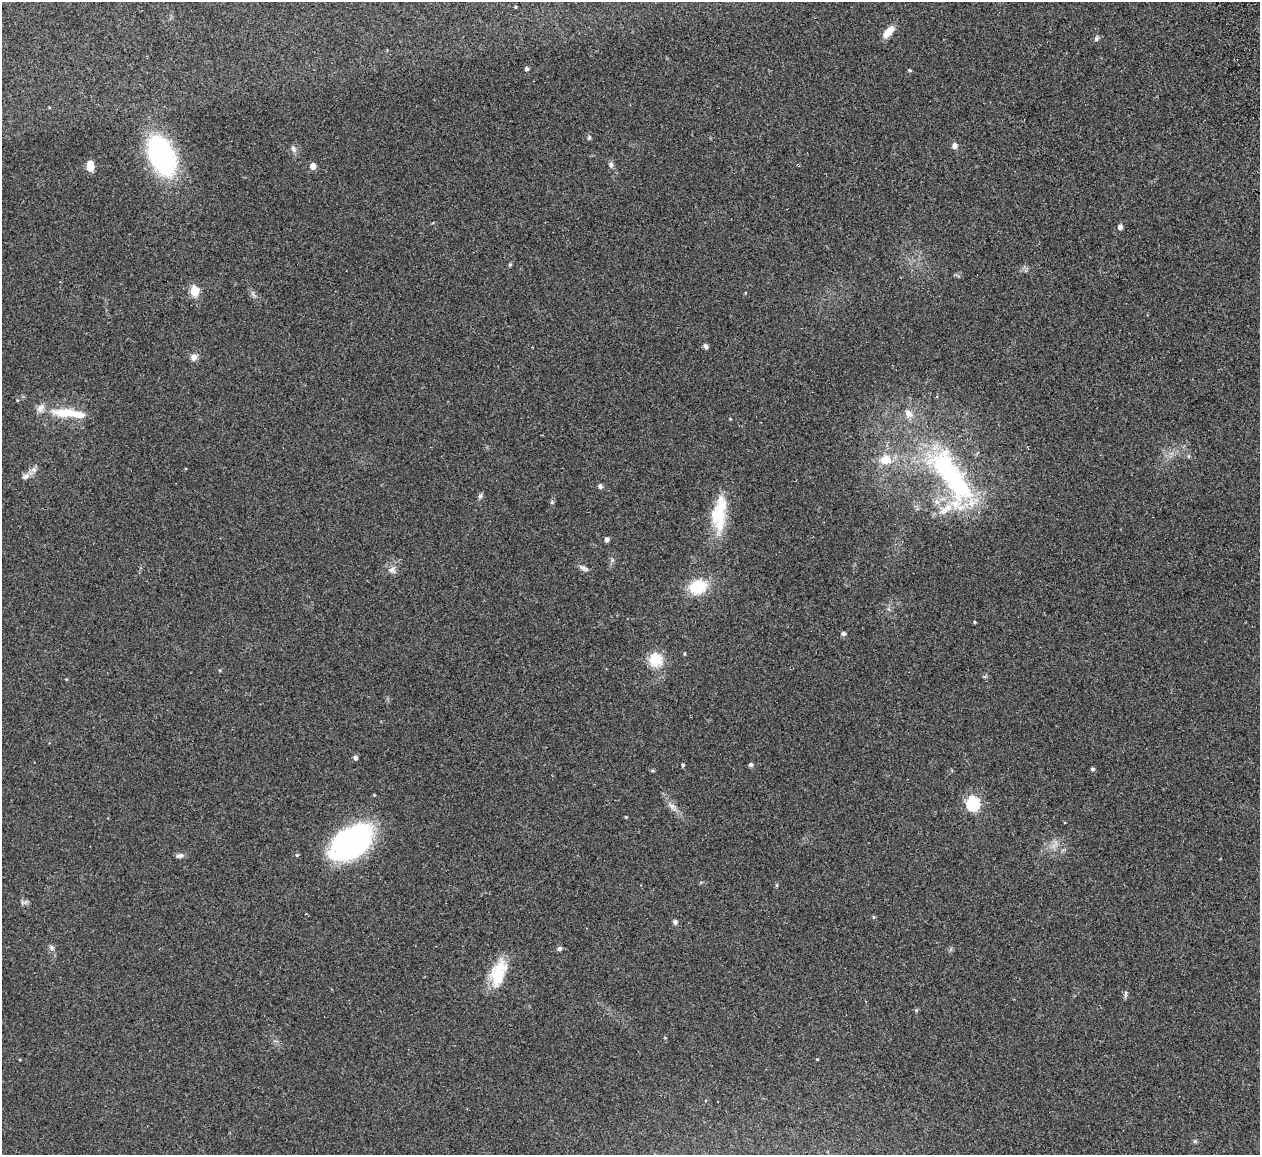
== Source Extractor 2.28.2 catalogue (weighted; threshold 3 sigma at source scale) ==
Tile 10 of 4 x 4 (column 2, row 3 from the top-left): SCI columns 1316-2573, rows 1306-2458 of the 5088 x 5029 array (HDU 1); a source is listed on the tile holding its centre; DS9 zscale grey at full resolution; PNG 1262 x 1157 px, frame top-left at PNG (2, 2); no overlay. Shown black and unused: <1% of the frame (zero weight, under 2 of 3 exposures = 3% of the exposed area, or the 3 px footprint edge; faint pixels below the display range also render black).
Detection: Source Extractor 2.28.2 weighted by HDU 2 'WHT'; one run over the whole footprint, this tile lists its part. Background 0.0722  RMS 0.0088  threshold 0.0395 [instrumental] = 3 sigma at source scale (4.5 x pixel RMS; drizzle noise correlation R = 1.50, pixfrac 1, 0.05/0.05 arcsec/px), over >= 5 px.
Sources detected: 63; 2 inside a brighter object's white glare — not listed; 6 inside a brighter listed object's ellipse — not listed separately; the other 55 listed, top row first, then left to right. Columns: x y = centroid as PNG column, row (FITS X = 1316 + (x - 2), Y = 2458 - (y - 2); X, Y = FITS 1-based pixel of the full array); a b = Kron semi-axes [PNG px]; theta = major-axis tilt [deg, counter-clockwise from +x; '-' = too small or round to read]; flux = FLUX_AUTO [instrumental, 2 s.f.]
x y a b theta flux
515 7 3 3 - 0.88
889 31 15 7 49 9.3
1096 39 7 5 61 1.7
526 69 4 4 - 1.6
909 70 4 4 - 0.93
589 137 5 5 - 1.2
955 146 6 5 - 4
293 149 10 5 -66 2.3
162 155 32 18 -66 170
611 165 9 5 -81 2.3
90 166 7 5 -88 23
313 166 5 5 - 7.4
1120 227 5 5 - 3.3
510 265 5 4 - 1.2
194 291 5 5 - 47
706 346 7 5 -75 2.3
194 357 8 8 - 4
65 413 35 13 -3 24
730 419 3 3 - 0.65
1188 456 5 3 - 0.98
885 460 16 12 11 15
34 470 8 7 - 3.4
25 476 11 7 19 3.9
953 477 84 30 -57 160
600 486 5 5 - 2.4
480 496 7 5 73 1.8
552 502 6 4 47 1.2
721 507 46 17 77 31
607 539 4 4 - 3.6
583 568 13 5 -25 2.8
392 570 10 9 - 4.3
698 587 17 14 18 31
974 622 4 3 - 0.88
844 633 5 5 - 2.2
684 654 4 3 - 0.86
656 659 15 15 - 20
355 757 5 4 - 2.7
683 765 4 4 - 0.99
751 765 5 5 - 2.1
1092 769 4 4 - 1.8
652 771 6 4 18 0.98
973 804 6 6 - 130
672 806 11 8 -36 4.1
626 817 3 3 - 0.67
351 842 45 27 36 160
180 855 8 5 11 3
777 885 5 3 - 0.91
675 922 6 5 - 2.3
51 948 7 6 - 2.1
559 949 6 5 - 2
499 971 30 20 53 27
1126 993 9 4 90 1.7
916 1010 5 5 - 1.1
817 1059 3 3 - 0.7
1195 1141 6 4 45 1.2